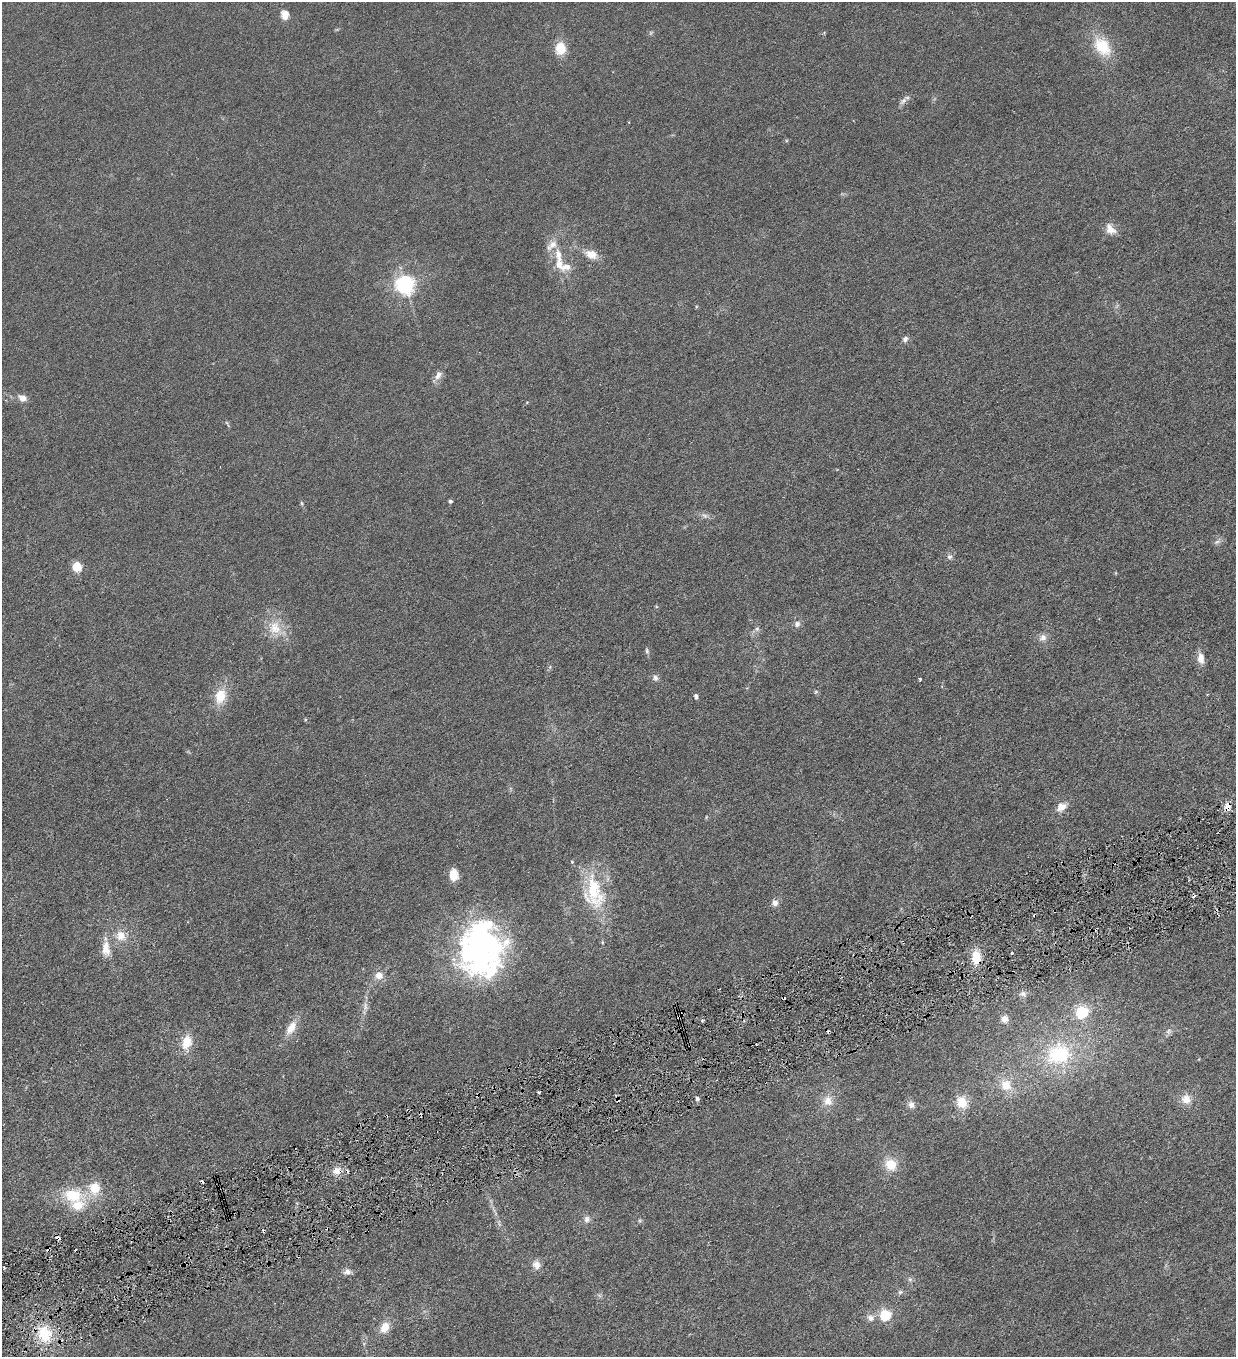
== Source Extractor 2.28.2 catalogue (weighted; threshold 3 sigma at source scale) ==
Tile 7 of 4 x 4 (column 3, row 2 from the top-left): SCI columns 2751-3984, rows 2711-4065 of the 5372 x 5421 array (HDU 1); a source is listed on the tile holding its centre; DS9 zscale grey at full resolution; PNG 1238 x 1359 px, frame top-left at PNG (2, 2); no overlay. Shown black and unused: <1% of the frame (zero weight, under 3 of 6 exposures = <1% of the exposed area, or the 3 px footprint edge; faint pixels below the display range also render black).
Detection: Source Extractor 2.28.2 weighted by HDU 2 'WHT'; one run over the whole footprint, this tile lists its part. Background 0.0136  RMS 0.0032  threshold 0.0131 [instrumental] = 3 sigma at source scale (4.09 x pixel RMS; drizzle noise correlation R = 1.36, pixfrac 0.8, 0.05/0.05 arcsec/px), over >= 5 px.
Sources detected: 92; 1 too faint to see at this stretch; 3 inside a brighter object's white glare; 12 cosmic-ray / hot-pixel residue — not listed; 5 inside a brighter listed object's ellipse — not listed separately; the other 71 listed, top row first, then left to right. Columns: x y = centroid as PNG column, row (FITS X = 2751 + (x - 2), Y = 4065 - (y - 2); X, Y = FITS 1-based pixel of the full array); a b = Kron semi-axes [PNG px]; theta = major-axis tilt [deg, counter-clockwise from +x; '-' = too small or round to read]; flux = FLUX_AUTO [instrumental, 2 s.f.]
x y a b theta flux
285 15 9 7 -88 3.3
1102 46 26 18 -51 9.5
560 48 15 11 85 5.1
903 101 12 7 49 1.2
1110 229 16 10 -45 2.6
591 254 14 10 -24 3.6
558 255 19 9 -79 3.4
405 285 6 6 - 130
905 339 8 7 - 0.85
438 375 14 8 56 1.7
22 398 10 7 -24 2.1
227 424 10 3 -64 0.41
450 501 4 3 - 0.66
301 503 6 4 -88 0.36
704 516 11 7 -34 1.1
1217 542 11 5 23 0.84
949 557 7 7 - 0.84
76 566 5 5 - 17
797 624 9 8 - 1.2
275 628 20 18 -79 6.2
757 629 7 6 - 0.77
1043 637 10 9 - 1.6
647 651 9 5 -77 0.56
1201 658 13 8 -82 2.4
655 678 8 8 - 0.97
920 679 3 3 - 0.47
816 692 6 4 45 0.36
220 696 17 12 74 6.3
696 696 6 5 - 0.73
1227 806 12 8 79 2.3
1062 807 11 9 35 2.8
572 862 4 4 - 0.27
453 875 13 9 -85 3.4
594 889 44 24 81 17
775 903 8 7 - 1.5
121 935 14 12 -43 3.9
602 942 5 3 - 0.3
106 949 23 11 -85 4
1012 953 3 3 - 0.32
976 957 16 9 -87 5.8
480 965 60 39 31 39
379 975 10 10 - 2.4
1023 994 10 8 -19 1.2
783 998 4 3 - 0.57
365 1006 14 6 87 1.5
1082 1012 5 5 - 44
1005 1019 9 9 - 1.9
702 1020 4 4 - 0.51
291 1028 19 9 59 3.9
1168 1031 9 7 53 0.93
187 1042 15 10 75 5.4
1059 1054 38 32 20 23
1006 1085 15 14 - 4.8
477 1095 4 3 - 0.52
697 1099 5 4 - 0.74
1186 1099 13 12 - 3.3
828 1101 14 12 -71 3.4
962 1102 14 12 -68 5.1
911 1105 9 8 - 1.6
891 1165 13 12 - 5.6
337 1171 11 9 -12 2.5
73 1195 30 19 -9 12
587 1219 9 8 - 1.3
536 1265 11 10 - 2.1
347 1272 10 8 9 1.4
910 1279 7 6 - 0.66
900 1292 7 6 - 0.67
885 1315 5 5 - 28
870 1318 11 10 - 1.7
385 1328 14 10 65 3.4
44 1334 22 17 -68 10
Overlapping masked pixels (flux is a lower limit): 5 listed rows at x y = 1227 806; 976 957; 783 998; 477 1095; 337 1171